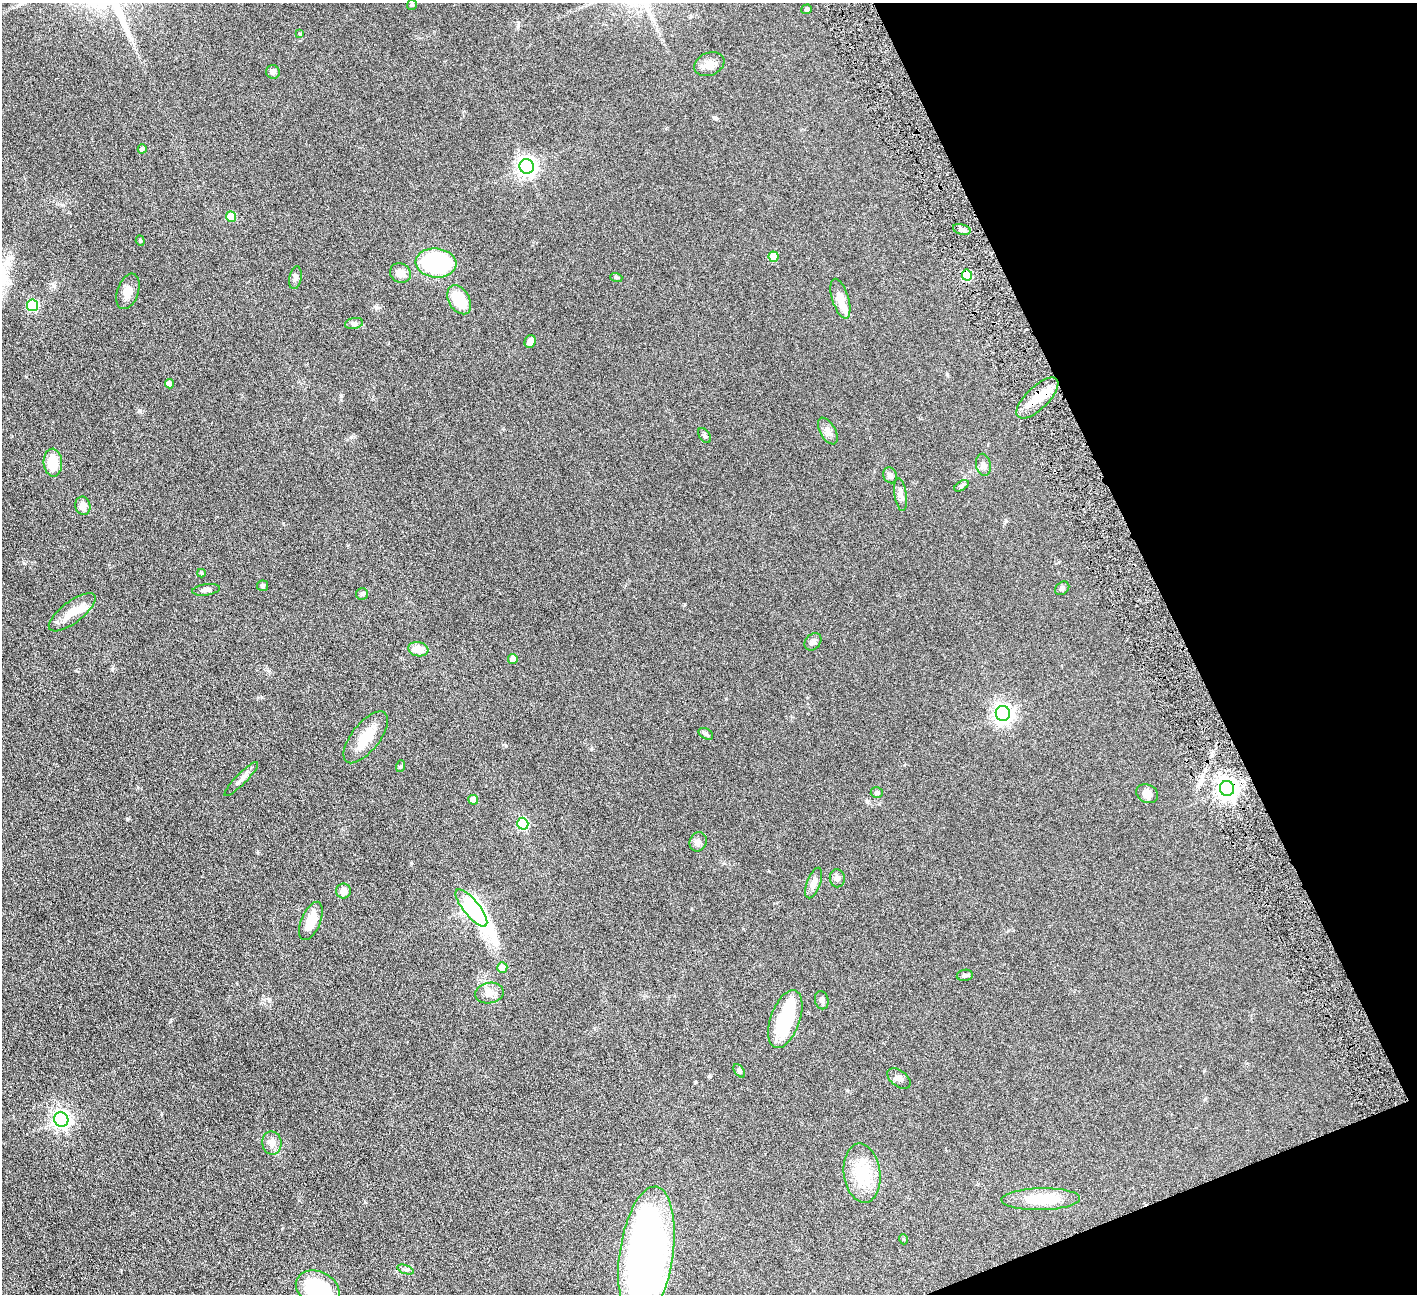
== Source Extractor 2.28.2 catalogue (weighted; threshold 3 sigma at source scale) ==
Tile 12 of 4 x 4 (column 4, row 3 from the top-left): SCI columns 4249-5663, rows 1589-2880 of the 5666 x 5629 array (HDU 1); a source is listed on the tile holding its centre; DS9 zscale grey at full resolution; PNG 1419 x 1296 px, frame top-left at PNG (2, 3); each listed source drawn as its Kron ellipse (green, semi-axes under 4 px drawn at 4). Shown black and unused: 19% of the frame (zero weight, under 4 of 8 exposures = <1% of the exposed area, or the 3 px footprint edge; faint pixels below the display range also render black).
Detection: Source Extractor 2.28.2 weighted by HDU 2 'WHT'; one run over the whole footprint, this tile lists its part. Background 0.128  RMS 0.0061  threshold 0.0249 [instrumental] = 3 sigma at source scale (4.09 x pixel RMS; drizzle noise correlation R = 1.36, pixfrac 0.8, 0.05/0.05 arcsec/px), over >= 5 px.
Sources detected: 76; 3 inside a brighter object's white glare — neither listed nor drawn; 1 inside a brighter listed object's ellipse — not listed separately; the other 72 listed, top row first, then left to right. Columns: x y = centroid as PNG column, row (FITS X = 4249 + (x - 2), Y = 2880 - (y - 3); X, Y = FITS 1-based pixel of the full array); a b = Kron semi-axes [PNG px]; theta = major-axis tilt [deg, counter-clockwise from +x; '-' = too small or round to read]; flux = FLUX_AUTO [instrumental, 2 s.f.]
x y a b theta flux
412 5 5 5 - 0.68
807 9 5 4 - 0.85
300 34 4 4 - 0.61
709 64 16 11 21 4.6
273 72 7 6 - 1.7
142 149 4 4 - 1.2
527 166 7 7 - 250
231 216 5 5 - 15
962 229 9 5 -14 1.6
140 241 5 4 - 0.65
773 257 5 5 - 11
436 263 20 14 -6 64
400 273 11 9 -37 4.6
967 275 5 5 - 23
616 277 6 4 -18 0.66
295 278 11 6 79 1.6
128 291 18 10 70 5.1
840 299 20 8 -73 6.3
459 300 15 10 -59 15
32 305 6 5 - 37
354 323 9 5 12 1.3
530 342 6 5 - 4.1
169 384 4 4 - 2.8
1037 398 27 11 44 12
828 431 15 7 -60 3
704 435 8 5 -55 1.1
53 463 14 9 -87 12
983 465 11 7 -78 2
890 475 8 7 - 2
961 486 8 4 32 1
901 495 16 6 -82 2.8
83 506 9 7 -76 3.7
201 573 4 3 - 0.77
263 586 5 5 - 0.95
1062 588 8 6 41 1.3
206 590 14 5 8 1.9
362 594 6 6 - 0.96
72 612 28 11 37 9
813 642 9 7 48 2
418 649 10 7 -9 6.6
513 659 5 5 - 4.3
1003 713 7 7 - 250
706 734 8 5 -31 1.1
366 737 31 14 52 12
401 766 6 4 71 0.68
241 779 23 5 45 3
1227 788 7 7 - 360
877 793 6 5 - 1.3
1147 794 11 9 -25 4.2
473 800 5 4 - 5.3
523 824 6 5 - 40
698 842 10 8 68 2.1
837 878 9 7 -83 1.6
814 883 16 6 70 3.3
344 891 7 7 - 3.5
471 908 23 8 -51 180
311 921 20 9 68 10
502 968 5 5 - 5.8
965 975 8 5 9 1.4
489 993 14 10 8 4.2
822 1000 9 6 -77 1.4
785 1019 30 14 71 36
739 1071 8 4 -54 1
899 1078 13 8 -37 2.7
61 1119 7 7 - 210
272 1143 12 9 -80 3.9
862 1173 30 18 -82 21
1041 1199 39 11 1 20
903 1239 5 3 - 0.46
646 1254 68 26 82 250
405 1270 8 3 -19 1
318 1288 23 17 -25 37
Overlapping masked pixels (flux is a lower limit): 3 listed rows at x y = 967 275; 1037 398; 1227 788
Isophote crosses this tile's border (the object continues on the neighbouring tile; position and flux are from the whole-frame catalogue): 2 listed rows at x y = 646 1254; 318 1288
Unlisted compact peaks at least as high as the median listed source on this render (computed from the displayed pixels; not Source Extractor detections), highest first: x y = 127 819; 341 396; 411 863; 112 669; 24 563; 506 746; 139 410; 709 1076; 716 118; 685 604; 282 1229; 269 999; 947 374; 591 749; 1006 521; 262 697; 1205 1099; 171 1020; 351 437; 257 853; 726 699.